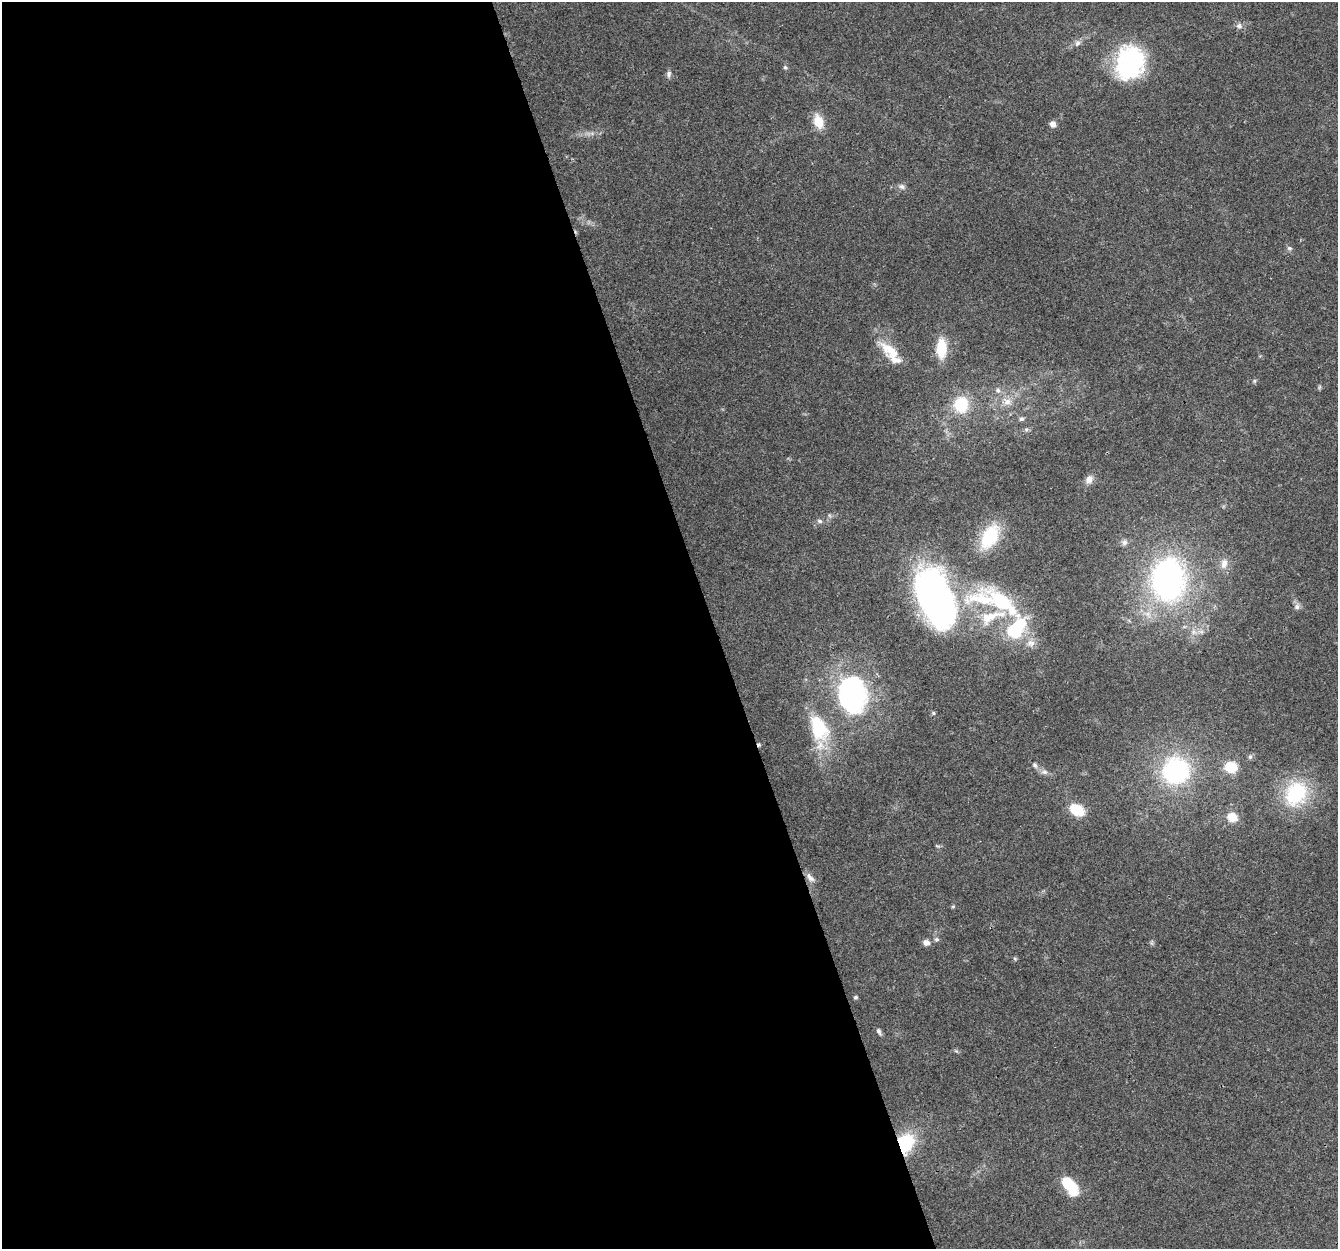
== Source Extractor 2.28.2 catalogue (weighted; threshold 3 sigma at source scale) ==
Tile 9 of 4 x 4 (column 1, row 3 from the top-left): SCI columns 2-1337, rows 1365-2611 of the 5345 x 5167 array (HDU 1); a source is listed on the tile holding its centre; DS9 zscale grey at full resolution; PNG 1340 x 1251 px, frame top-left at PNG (2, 2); no overlay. Shown black and unused: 53% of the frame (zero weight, under 3 of 4 exposures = <1% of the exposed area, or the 3 px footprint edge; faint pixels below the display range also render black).
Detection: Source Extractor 2.28.2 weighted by HDU 2 'WHT'; one run over the whole footprint, this tile lists its part. Background 0.0796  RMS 0.0052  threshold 0.0236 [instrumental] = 3 sigma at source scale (4.5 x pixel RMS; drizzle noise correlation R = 1.50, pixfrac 1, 0.0396/0.0396 arcsec/px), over >= 5 px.
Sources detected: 54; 3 inside a brighter object's white glare — not listed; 4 inside a brighter listed object's ellipse — not listed separately; the other 47 listed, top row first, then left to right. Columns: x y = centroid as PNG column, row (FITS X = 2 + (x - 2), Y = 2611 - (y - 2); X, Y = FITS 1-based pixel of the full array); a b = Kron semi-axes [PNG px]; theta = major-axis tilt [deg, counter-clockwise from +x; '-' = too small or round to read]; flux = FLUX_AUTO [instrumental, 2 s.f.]
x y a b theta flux
1239 26 8 7 - 1.9
1077 43 10 6 45 1.9
1130 62 37 29 74 59
785 67 6 5 - 0.94
669 74 10 6 88 1.6
818 122 15 11 -71 9.3
1053 124 7 7 - 2.6
902 186 8 7 - 1.7
1289 248 8 5 -26 1.1
941 348 20 10 89 16
891 351 35 14 -37 14
1254 381 6 4 89 0.74
998 390 7 6 - 1.6
1007 402 11 9 23 4.1
961 404 17 15 80 19
1021 419 7 5 1 1.3
1089 479 13 9 58 3.2
819 521 8 5 -16 1.2
990 536 25 15 61 30
1124 542 9 8 - 2
1224 563 14 9 80 4.1
1168 579 41 31 -88 150
930 597 48 34 -88 170
1003 603 64 20 -37 45
1297 607 8 7 - 1.9
1031 643 11 9 -2 3.4
852 694 48 37 -64 78
933 713 5 5 - 0.71
819 728 30 18 -69 32
759 745 6 4 87 0.81
1250 757 7 6 - 1.1
1035 765 9 5 -53 1.4
1231 767 12 10 -9 12
1176 771 25 24 - 69
1044 772 10 6 -15 2
1296 793 25 20 55 40
1077 810 19 13 -30 11
1232 817 11 10 - 7.5
810 878 14 7 -50 2.7
953 906 6 4 1 0.64
936 939 6 6 - 1.1
926 942 8 6 -18 2.9
1015 959 6 4 -20 0.65
855 997 5 5 - 0.82
879 1031 9 6 -71 1.3
905 1143 20 16 68 28
1070 1185 19 9 -53 24
Overlapping masked pixels (flux is a lower limit): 2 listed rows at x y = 759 745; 905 1143